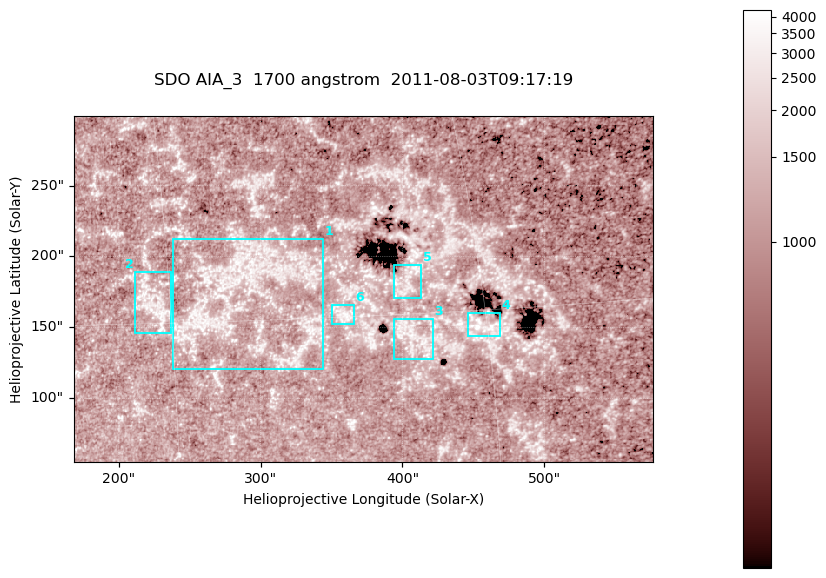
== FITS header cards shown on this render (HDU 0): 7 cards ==
TELESCOP= 'SDO     '           /
INSTRUME= 'AIA_3   '           /
WAVELNTH=                 1700 /
WAVEUNIT= 'angstrom'           /
DATE-OBS= '2011-08-03T09:17:19.711' /
CTYPE1  = 'HPLN-TAN'           /
CTYPE2  = 'HPLT-TAN'           /

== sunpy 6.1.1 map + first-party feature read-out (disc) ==
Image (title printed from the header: SDO AIA_3  1700 angstrom  2011-08-03T09:17:19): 666 x 399 px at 0.613 arcsec/px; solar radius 945 arcsec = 1543 px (partial field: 3.6% of the solar disc is inside the frame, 100% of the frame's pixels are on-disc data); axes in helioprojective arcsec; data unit not stated in the header (colour bar unlabelled)
Pointing: header CRPIX1/2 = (2049.23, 2048.32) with CRVAL1/2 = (0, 0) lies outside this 666 x 399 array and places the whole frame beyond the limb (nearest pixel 1.4 R_sun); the SolarSoft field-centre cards XCEN/YCEN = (372.3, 177.1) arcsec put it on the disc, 1935 arcsec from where CRPIX/CRVAL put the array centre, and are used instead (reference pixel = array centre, CRVAL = XCEN/YCEN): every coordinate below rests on XCEN/YCEN
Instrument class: DISC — disc imager (sunpy class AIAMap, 1700 A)
Bright regions (active regions / flare kernels): reference = the on-disc median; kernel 5 px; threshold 5 sigma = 1345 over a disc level ~1102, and >= 1.15x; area >= 265 px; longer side >= 5 px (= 3.1 arcsec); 6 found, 6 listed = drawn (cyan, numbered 1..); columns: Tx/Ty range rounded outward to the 2 arcsec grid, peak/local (2 s.f.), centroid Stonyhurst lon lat
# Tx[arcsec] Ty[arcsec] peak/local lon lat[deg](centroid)
1 238..344 120..214 3.5 +18 +16
2 210..238 146..190 3.3 +14 +16
3 394..422 128..156 3.1 +26 +14
4 446..470 144..162 5.4 +30 +14
5 394..414 170..194 3.1 +26 +16
6 350..366 152..166 3.4 +23 +15